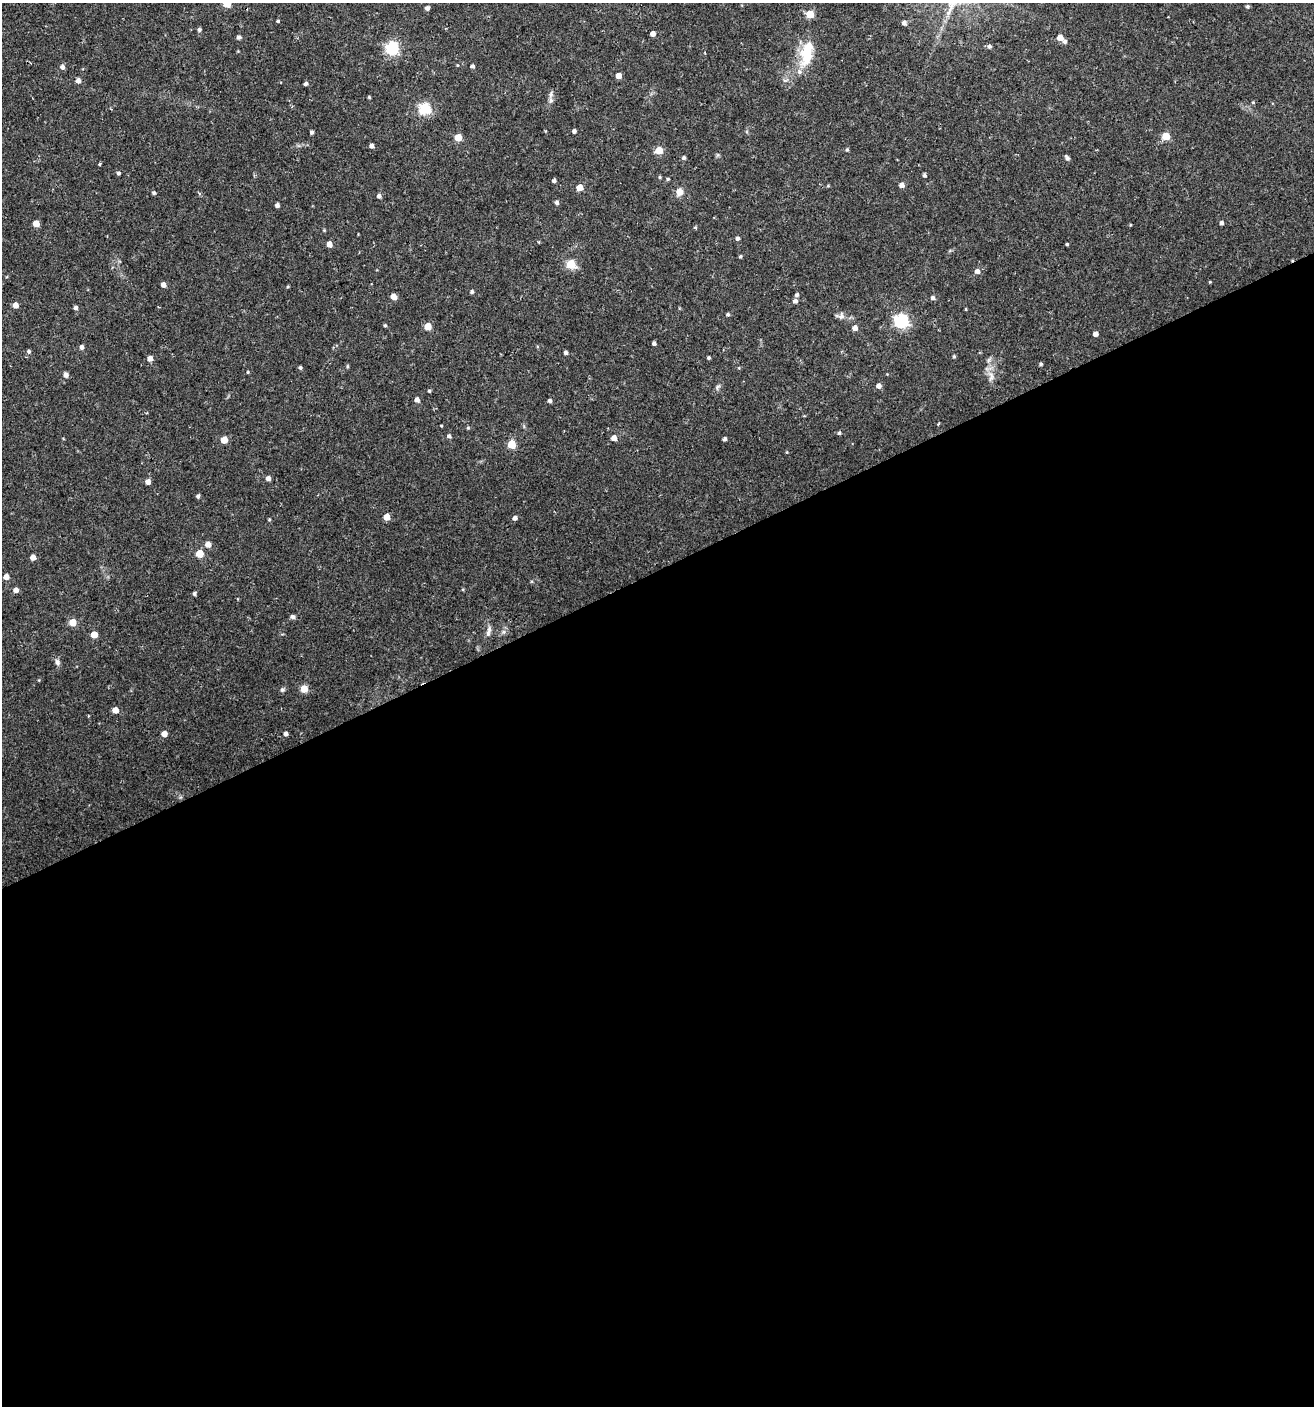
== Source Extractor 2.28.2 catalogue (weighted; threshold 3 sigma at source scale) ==
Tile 15 of 4 x 4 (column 3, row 4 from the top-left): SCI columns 2707-4018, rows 1-1404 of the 5473 x 5614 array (HDU 1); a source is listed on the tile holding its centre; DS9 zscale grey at full resolution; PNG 1316 x 1408 px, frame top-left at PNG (2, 3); no overlay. Shown black and unused: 60% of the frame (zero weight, under 2 of 3 exposures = <1% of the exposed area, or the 3 px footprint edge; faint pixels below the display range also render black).
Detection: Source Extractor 2.28.2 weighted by HDU 2 'WHT'; one run over the whole footprint, this tile lists its part. Background 0.0254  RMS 0.0042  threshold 0.0188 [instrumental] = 3 sigma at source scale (4.5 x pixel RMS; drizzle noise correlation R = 1.50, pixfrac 1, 0.0396/0.0396 arcsec/px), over >= 5 px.
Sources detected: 123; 3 inside a brighter listed object's ellipse — not listed separately; the other 120 listed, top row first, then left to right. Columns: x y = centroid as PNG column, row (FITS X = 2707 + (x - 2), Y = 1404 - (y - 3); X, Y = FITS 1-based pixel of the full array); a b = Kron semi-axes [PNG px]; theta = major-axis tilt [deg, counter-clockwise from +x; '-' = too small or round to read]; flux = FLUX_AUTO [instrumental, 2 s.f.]
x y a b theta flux
227 4 5 5 - 8.9
1247 6 4 4 - 0.7
427 8 4 4 - 1.5
810 14 5 5 - 11
278 21 4 3 - 0.53
904 23 5 5 - 1.5
199 29 5 5 - 0.76
653 34 4 4 - 2.6
239 37 4 4 - 1.2
1060 37 5 4 - 4.6
1065 41 5 5 - 1
989 46 5 5 - 1.1
392 48 6 6 - 54
807 54 30 13 78 16
472 66 4 4 - 1
62 67 5 5 - 1.6
618 76 4 4 - 3.2
78 81 5 4 - 2.2
306 84 5 4 - 0.99
551 94 7 6 - 1.1
369 97 4 4 - 0.46
1253 102 5 4 - 0.45
425 108 6 5 - 41
574 131 4 4 - 1.2
312 132 4 3 - 1
1166 136 5 5 - 11
458 137 5 5 - 10
372 146 4 4 - 1.7
847 149 5 4 - 0.53
659 150 5 5 - 9.7
684 157 5 4 - 0.8
1067 158 7 4 -53 1.1
99 164 3 3 - 1.7
118 173 4 4 - 0.88
924 175 4 4 - 0.88
659 177 5 3 - 0.44
668 179 4 3 - 0.6
554 180 4 4 - 1
902 185 5 4 - 2.3
580 187 5 5 - 6
679 192 8 8 - 3
154 193 4 4 - 0.87
200 193 4 3 - 0.79
379 196 5 4 - 1.3
557 202 5 4 - 1.2
277 205 4 4 - 1.4
36 223 5 4 - 4.8
1221 223 4 4 - 1.2
737 238 4 4 - 1.1
329 244 4 4 - 3.3
1067 244 3 3 - 0.5
740 256 4 4 - 0.6
571 264 5 5 - 16
977 271 5 5 - 1.8
1210 282 4 3 - 0.34
163 285 4 4 - 2.3
472 292 4 4 - 0.81
797 295 5 4 - 0.88
394 297 6 4 -34 3
933 298 5 4 - 1.2
795 301 5 4 - 1.6
15 305 4 4 - 3.5
76 308 5 4 - 1.2
966 309 4 3 - 0.34
728 314 4 4 - 0.73
840 316 11 8 -7 1.9
901 320 6 6 - 72
385 325 4 3 - 0.57
428 326 5 5 - 6.5
855 328 5 4 - 2.7
1095 334 4 4 - 2.2
654 343 4 3 - 1
82 347 5 4 - 1.5
29 351 5 4 - 0.74
566 352 4 4 - 1.1
954 356 4 4 - 0.62
150 358 5 5 - 2.5
709 358 3 3 - 0.7
1041 364 4 4 - 0.68
347 366 5 3 - 0.48
300 367 4 4 - 0.73
248 372 4 4 - 0.38
66 375 5 4 - 1.9
991 376 18 8 -84 3.3
879 386 5 5 - 2
717 387 9 5 57 1
429 391 4 3 - 0.59
417 400 5 4 - 1.9
550 401 4 4 - 1.1
441 426 3 3 - 0.36
468 428 5 4 - 0.5
839 433 4 4 - 0.61
449 436 5 4 - 1.2
614 438 5 5 - 3
725 439 4 3 - 1
224 440 5 5 - 7.6
512 444 5 5 - 13
787 452 5 3 - 0.36
268 478 4 4 - 1.9
148 482 4 4 - 2.7
198 496 4 4 - 1
387 517 5 4 - 4.9
515 518 5 4 - 1.5
269 519 4 3 - 0.39
208 544 5 5 - 3
200 554 5 5 - 9.4
33 557 4 4 - 3.2
6 577 5 4 - 3.5
16 590 5 5 - 2.2
194 594 4 4 - 0.91
293 617 7 5 -1 1
73 622 5 5 - 7.3
489 631 17 5 76 1.9
94 634 5 5 - 6.7
57 662 9 6 -71 1.4
304 689 5 5 - 9.8
282 690 7 6 - 0.81
115 710 5 4 - 4.7
286 733 4 4 - 1.5
164 734 4 4 - 3.5
Isophote crosses this tile's border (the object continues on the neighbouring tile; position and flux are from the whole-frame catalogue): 1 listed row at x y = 227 4